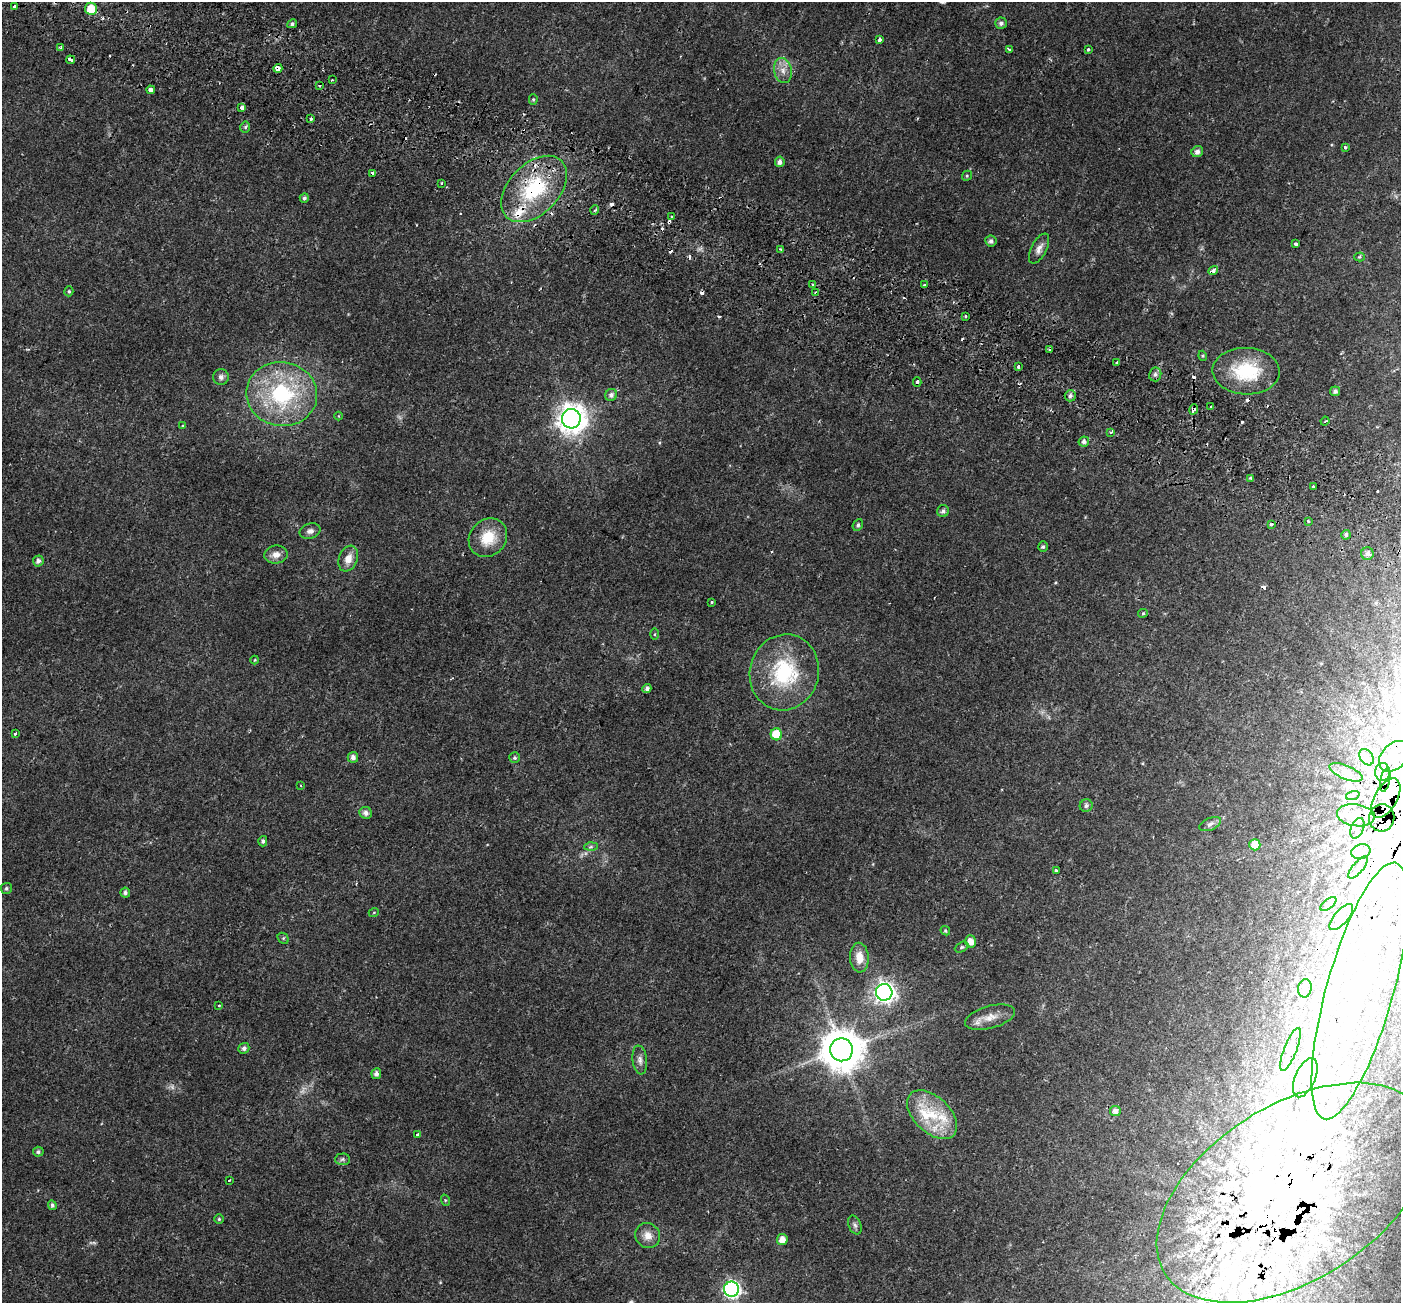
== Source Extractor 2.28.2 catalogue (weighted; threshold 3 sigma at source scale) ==
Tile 11 of 4 x 4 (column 3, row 3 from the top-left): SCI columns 2868-4266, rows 1596-2896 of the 5743 x 5856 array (HDU 1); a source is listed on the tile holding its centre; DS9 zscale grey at full resolution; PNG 1403 x 1305 px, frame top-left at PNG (2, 2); each listed source drawn as its Kron ellipse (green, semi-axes under 4 px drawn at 4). Shown black and unused: <1% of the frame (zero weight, under 2 of 3 exposures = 5% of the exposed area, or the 3 px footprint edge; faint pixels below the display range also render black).
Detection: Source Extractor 2.28.2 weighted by HDU 2 'WHT'; one run over the whole footprint, this tile lists its part. Background 0.0187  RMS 0.003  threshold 0.0136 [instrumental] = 3 sigma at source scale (4.5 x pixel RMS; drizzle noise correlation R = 1.50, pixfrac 1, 0.0396/0.0396 arcsec/px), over >= 5 px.
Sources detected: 243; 2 too faint to see at this stretch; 32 inside a brighter object's white glare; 25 cosmic-ray / hot-pixel residue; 1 long thin detection or spike segment (spike, bleed or trail) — neither listed nor drawn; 45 inside a brighter listed object's ellipse — not listed separately; the other 138 listed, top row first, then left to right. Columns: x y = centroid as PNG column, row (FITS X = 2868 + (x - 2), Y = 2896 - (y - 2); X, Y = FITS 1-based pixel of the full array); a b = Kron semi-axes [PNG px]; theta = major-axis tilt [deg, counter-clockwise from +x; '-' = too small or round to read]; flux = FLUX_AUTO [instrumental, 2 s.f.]
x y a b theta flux
15 7 4 3 - 2.1
91 9 6 6 - 6.8
1001 23 5 5 - 1
292 24 5 4 - 0.72
879 40 4 3 - 1.8
61 47 3 3 - 0.82
1009 49 3 3 - 0.71
1088 49 3 3 - 0.61
70 60 4 3 - 2.5
278 68 4 4 - 3.3
783 71 13 8 -78 2.4
332 80 2 2 - 0.29
319 85 3 3 - 1.8
151 90 4 3 - 11
533 99 5 4 - 0.37
242 107 3 3 - 3.6
311 119 4 3 - 0.47
245 127 5 5 - 0.49
1345 147 3 3 - 0.42
1197 152 6 5 - 1.1
780 162 5 5 - 1.2
373 173 4 3 - 2
967 176 5 4 - 0.39
441 183 3 2 - 0.64
534 189 39 25 46 24
304 198 4 4 - 0.68
595 210 5 3 - 0.39
671 217 3 3 - 0.98
991 241 5 5 - 0.96
1295 244 4 3 - 0.71
1039 248 16 7 63 1.8
781 249 3 3 - 1.2
1359 257 5 4 - 0.37
1213 271 5 4 - 1.6
812 285 3 3 - 0.87
924 285 3 2 - 0.61
69 291 5 4 - 0.44
815 292 4 2 - 0.34
965 316 3 3 - 1.1
1049 350 3 2 - 0.52
1203 356 5 3 - 0.27
1117 362 3 3 - 1.5
1018 366 4 3 - 0.6
1246 371 33 23 -2 17
1155 374 7 6 - 0.89
221 377 8 8 - 1.1
917 382 4 3 - 1.6
1335 391 5 5 - 0.82
282 394 35 32 -7 32
611 395 6 5 - 1
1070 396 6 5 - 0.74
1210 407 2 2 - 0.34
1194 409 5 3 - 2
338 416 4 3 - 0.3
571 419 10 9 - 360
1325 421 4 3 - 0.29
183 425 3 2 - 0.44
1111 432 3 3 - 3.8
1084 442 5 5 - 1
1251 478 3 3 - 2.4
1313 486 3 3 - 0.66
943 511 6 5 - 0.95
1308 521 3 3 - 1
1271 524 4 3 - 1.1
858 525 6 5 - 0.64
310 531 10 7 18 1.2
1346 535 5 4 - 0.74
488 538 21 18 47 7.6
1043 547 5 5 - 0.54
1367 553 6 6 - 0.88
276 554 11 9 8 2.1
348 559 13 9 68 2.7
38 561 5 5 - 1
712 602 3 3 - 0.73
1143 613 5 4 - 0.32
655 634 6 4 89 0.35
255 660 4 3 - 0.2
784 672 38 34 74 25
647 688 4 4 - 0.85
15 734 3 3 - 0.42
776 734 6 5 - 7.3
1394 756 18 12 46 4.4
353 757 5 5 - 1.2
1366 757 9 6 -57 1.1
514 758 5 5 - 0.52
1346 772 18 6 -22 1.8
1383 772 9 7 88 1.2
1385 780 12 5 78 0.84
301 786 4 2 - 0.26
1353 795 7 4 19 0.56
1386 798 22 11 60 3.4
1086 806 6 6 - 0.89
366 813 6 6 - 1.2
1356 815 19 11 -8 3.7
1382 818 13 12 - 2.6
1210 824 11 6 23 0.96
1357 828 11 6 68 1.3
263 841 5 4 - 0.65
1255 845 6 5 - 3.7
591 847 6 4 2 0.66
1361 852 10 7 14 1.4
1358 867 13 5 50 1.1
1056 870 4 3 - 2.8
6 888 5 5 - 0.56
125 893 5 5 - 0.83
1328 904 9 4 36 0.77
374 912 5 3 - 0.24
1341 917 16 7 49 2.3
945 931 5 4 - 0.38
283 938 6 5 - 0.5
971 942 6 5 - 2.6
961 947 7 5 27 0.57
859 958 15 9 -86 3.8
1305 988 9 7 79 1.5
1360 991 133 33 74 93
884 992 8 8 - 150
219 1005 3 2 - 0.32
990 1017 26 11 15 3.9
244 1048 5 5 - 1
1291 1049 23 6 69 3
841 1050 11 11 - 970
640 1060 14 7 -82 1.4
376 1074 5 5 - 1.1
1305 1078 21 10 67 4.7
1115 1111 5 5 - 1.4
932 1115 30 18 -43 11
417 1134 3 3 - 0.53
38 1152 5 5 - 0.68
342 1159 7 5 2 0.63
229 1180 3 2 - 0.43
1293 1193 152 87 33 160
445 1200 6 3 -72 0.35
52 1205 5 4 - 0.58
219 1219 4 4 - 0.37
855 1225 10 6 -66 0.87
648 1236 13 12 - 2.9
782 1240 5 5 - 2.4
731 1289 7 7 - 96
Overlapping masked pixels (flux is a lower limit): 14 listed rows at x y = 15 7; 91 9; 70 60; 278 68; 373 173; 534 189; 1213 271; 917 382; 1194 409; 1386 798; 1382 818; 1358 867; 1360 991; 1293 1193